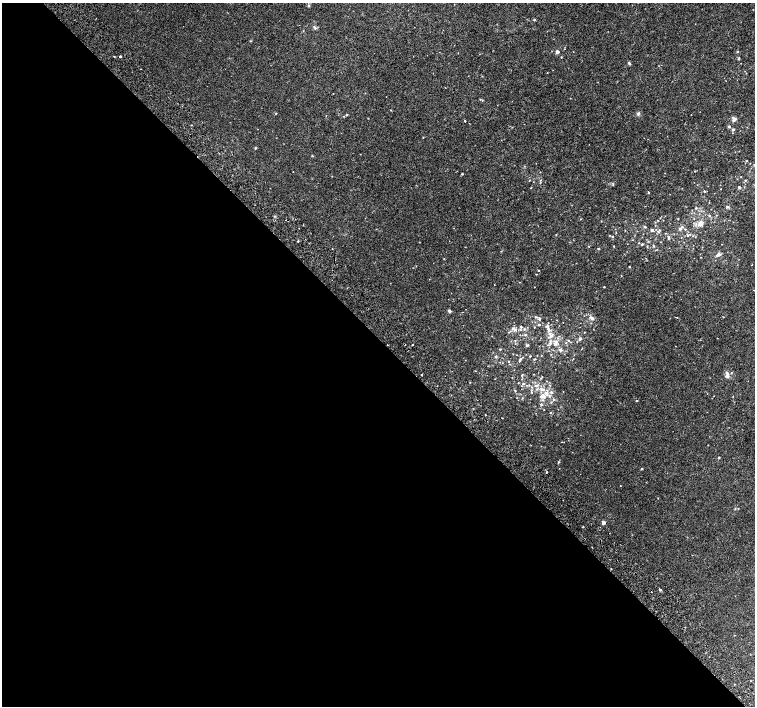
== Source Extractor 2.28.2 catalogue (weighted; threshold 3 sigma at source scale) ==
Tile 9 of 4 x 4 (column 1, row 3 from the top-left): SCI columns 51-1556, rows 1664-3070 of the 6116 x 6079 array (HDU 1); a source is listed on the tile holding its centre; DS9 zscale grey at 2 x 2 block average (1 PNG px = mean of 2 x 2 image px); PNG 757 x 708 px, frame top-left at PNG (2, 3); no overlay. Shown black and unused: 52% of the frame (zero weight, under 2 of 3 exposures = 3% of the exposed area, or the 3 px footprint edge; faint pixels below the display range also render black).
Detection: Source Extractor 2.28.2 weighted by HDU 2 'WHT'; one run over the whole footprint, this tile lists its part. Background 0.00214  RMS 0.0025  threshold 0.0111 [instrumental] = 3 sigma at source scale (4.5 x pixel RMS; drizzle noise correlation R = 1.50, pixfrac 1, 0.0396/0.0396 arcsec/px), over >= 5 px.
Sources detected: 140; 3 cosmic-ray / hot-pixel residue — not listed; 7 inside a brighter listed object's ellipse — not listed separately; the other 130 listed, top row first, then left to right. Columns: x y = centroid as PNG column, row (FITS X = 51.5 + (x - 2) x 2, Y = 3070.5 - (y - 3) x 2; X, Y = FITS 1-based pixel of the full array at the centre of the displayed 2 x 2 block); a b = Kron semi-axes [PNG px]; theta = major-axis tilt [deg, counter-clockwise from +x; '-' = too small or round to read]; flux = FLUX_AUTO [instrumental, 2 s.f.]
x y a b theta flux
308 5 3 2 - 0.4
534 20 3 2 - 0.47
314 27 5 4 - 0.97
557 52 3 3 - 1.6
737 52 3 3 - 0.42
114 56 2 2 - 0.43
120 56 2 2 - 3
739 58 4 2 - 0.42
629 63 4 3 - 0.66
141 69 2 2 - 0.43
276 113 3 2 - 0.27
638 113 5 4 - 1
346 114 3 2 - 0.41
343 116 3 2 - 0.24
734 120 6 4 43 1.7
465 121 2 2 - 0.98
729 126 3 3 - 0.82
733 130 3 3 - 0.73
732 133 2 2 - 0.21
255 148 3 3 - 0.41
747 161 2 2 - 0.36
754 165 3 2 - 0.23
695 171 2 2 - 0.27
293 172 2 2 - 0.16
462 174 2 2 - 0.72
741 177 2 2 - 0.22
529 180 2 2 - 0.28
745 180 3 2 - 0.47
739 187 3 2 - 0.91
721 189 2 2 - 0.21
704 191 3 2 - 0.47
649 193 2 2 - 0.62
727 207 3 3 - 0.81
696 208 3 2 - 0.36
709 215 3 2 - 0.57
716 215 3 2 - 0.22
275 216 3 2 - 0.37
678 218 3 2 - 0.21
657 220 3 2 - 0.34
700 223 5 4 - 3.4
645 227 3 3 - 0.75
680 229 3 3 - 0.98
685 229 3 2 - 0.38
652 230 3 2 - 1.5
658 232 4 3 - 0.76
616 233 3 2 - 0.26
665 233 2 2 - 0.25
556 234 2 2 - 0.27
609 235 2 2 - 0.26
687 235 5 2 - 0.37
612 236 3 2 - 0.36
693 236 2 2 - 0.29
669 237 6 3 90 0.72
298 241 2 2 - 0.7
639 243 2 2 - 0.28
642 244 3 2 - 0.67
589 246 2 2 - 0.32
614 246 2 2 - 0.31
653 246 3 3 - 0.51
598 249 3 2 - 0.53
718 254 6 3 31 1.7
701 257 2 2 - 0.21
629 267 2 2 - 0.4
536 274 2 2 - 0.25
604 287 2 2 - 0.36
449 311 3 3 - 1.4
535 317 3 3 - 0.54
539 318 5 3 - 0.77
592 318 7 4 -43 1.7
539 325 2 2 - 0.49
547 326 6 3 34 1.1
521 327 3 3 - 0.71
514 329 8 3 -20 1.8
524 329 3 3 - 0.76
549 330 4 3 - 0.79
508 332 2 2 - 0.3
584 332 2 2 - 0.22
525 335 4 2 - 0.42
551 336 8 3 40 1.9
580 339 4 3 - 1.1
568 340 3 3 - 0.45
515 341 3 3 - 0.39
577 342 2 2 - 0.23
550 343 5 4 - 1.3
566 343 3 2 - 0.31
555 344 6 4 83 1.7
412 345 2 2 - 1.6
527 345 5 2 - 0.64
500 349 3 2 - 0.35
560 350 4 4 - 1.1
530 356 2 2 - 0.3
496 357 3 3 - 0.81
573 358 3 2 - 0.26
520 359 3 3 - 0.42
535 359 3 2 - 0.4
509 361 3 2 - 0.24
519 361 2 2 - 0.29
534 374 2 2 - 0.19
727 374 7 4 -59 1.9
421 375 2 2 - 0.65
522 375 3 2 - 0.38
518 383 2 2 - 0.23
523 384 3 3 - 0.69
536 385 7 3 16 1.2
550 385 2 2 - 0.24
542 389 7 3 -15 2.3
531 390 4 3 - 0.81
515 391 3 2 - 0.25
551 392 4 3 - 0.87
543 396 8 5 -6 3.4
522 398 2 2 - 0.26
554 399 3 3 - 0.61
637 401 2 2 - 0.46
551 402 3 2 - 0.35
541 404 3 2 - 0.99
544 410 2 2 - 0.18
550 412 3 2 - 0.3
485 415 2 2 - 0.76
708 445 2 2 - 0.2
719 457 3 2 - 0.4
558 462 3 3 - 0.52
641 469 3 2 - 0.34
547 472 2 2 - 3
620 486 2 2 - 0.19
735 509 3 2 - 0.33
603 522 3 3 - 1.5
583 527 2 2 - 1.1
660 589 2 2 - 2
750 681 2 2 - 0.25
734 684 2 2 - 0.27
Diffuse or blended objects may show on this block-average render without a row.